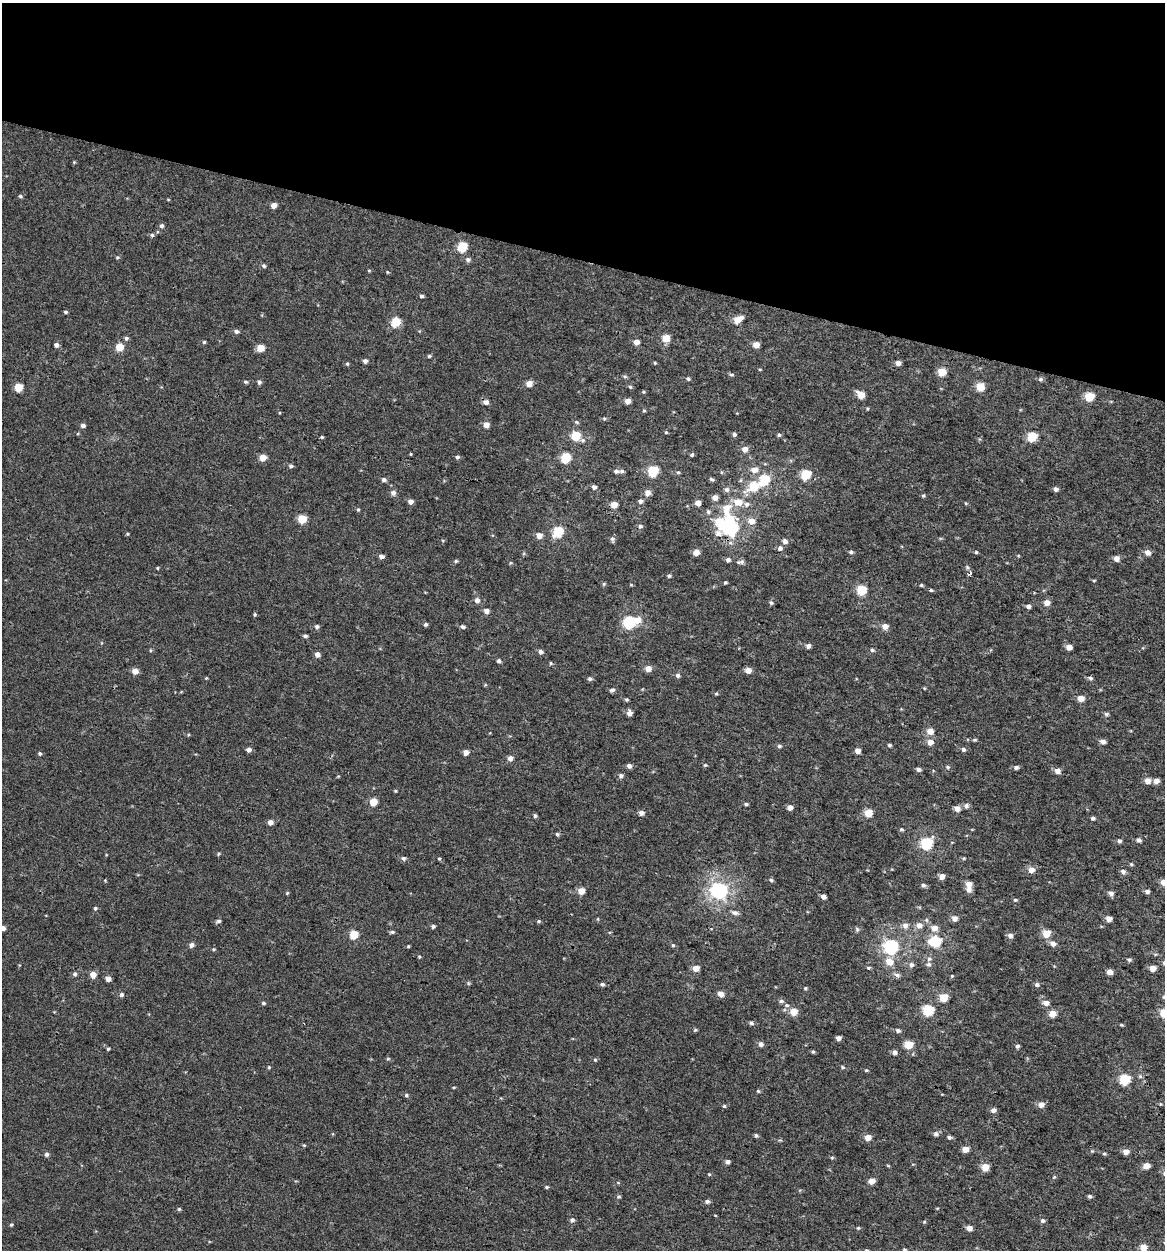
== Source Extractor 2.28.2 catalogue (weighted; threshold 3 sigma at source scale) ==
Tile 2 of 4 x 4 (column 2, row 1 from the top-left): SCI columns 1436-2598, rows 3767-5014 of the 5257 x 5027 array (HDU 1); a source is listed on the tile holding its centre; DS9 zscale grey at full resolution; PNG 1167 x 1252 px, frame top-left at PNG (2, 3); no overlay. Shown black and unused: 21% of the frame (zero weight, under 3 of 4 exposures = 4% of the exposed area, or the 3 px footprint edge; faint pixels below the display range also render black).
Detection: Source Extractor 2.28.2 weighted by HDU 2 'WHT'; one run over the whole footprint, this tile lists its part. Background -2.61e-04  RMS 0.0026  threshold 0.0118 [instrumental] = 3 sigma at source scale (4.5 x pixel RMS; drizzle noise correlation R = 1.50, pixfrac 1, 0.0396/0.0396 arcsec/px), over >= 5 px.
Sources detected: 312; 3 inside a brighter object's white glare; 1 cosmic-ray / hot-pixel residue — not listed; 4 inside a brighter listed object's ellipse — not listed separately; the other 304 listed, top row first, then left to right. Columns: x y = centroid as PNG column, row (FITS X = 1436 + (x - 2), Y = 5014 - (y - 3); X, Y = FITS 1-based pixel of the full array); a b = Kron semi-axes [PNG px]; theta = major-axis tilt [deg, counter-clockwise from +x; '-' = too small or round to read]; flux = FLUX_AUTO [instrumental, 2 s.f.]
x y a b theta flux
74 162 4 4 - 0.23
20 196 5 4 - 0.39
274 205 5 4 - 2
162 226 5 5 - 0.65
152 235 5 4 - 0.45
462 247 6 5 - 11
117 257 5 4 - 0.3
468 259 6 5 - 0.71
264 266 5 5 - 0.49
369 271 5 3 - 0.24
387 272 5 3 - 0.22
421 296 5 4 - 0.48
65 312 4 3 - 0.4
737 320 7 5 31 4.6
396 322 6 5 - 9.3
236 331 5 5 - 0.72
126 338 5 5 - 0.52
666 338 5 5 - 4.7
204 342 4 4 - 0.33
636 342 5 5 - 1.7
56 345 5 5 - 0.83
756 345 5 5 - 2.6
119 347 5 5 - 5.7
260 348 5 5 - 4.1
429 356 5 4 - 0.35
365 361 4 4 - 0.84
655 363 4 4 - 0.25
898 363 4 4 - 1.6
347 364 5 4 - 0.33
760 369 4 3 - 0.21
942 372 5 5 - 5.7
731 375 7 3 -8 0.35
625 376 6 4 -19 0.4
688 379 5 4 - 0.47
1040 379 6 6 - 0.54
245 382 5 4 - 0.39
259 382 5 5 - 0.61
529 384 5 5 - 2.2
18 387 5 5 - 6.6
630 387 5 4 - 0.34
980 387 5 5 - 6.8
861 395 6 5 - 3.9
1089 397 5 5 - 7.8
628 401 5 4 - 1.7
486 402 6 6 - 1.1
644 411 4 4 - 0.28
604 418 5 5 - 0.37
577 422 6 4 -21 0.38
83 425 5 5 - 0.71
486 425 5 5 - 1.9
666 432 4 4 - 0.28
734 434 5 4 - 0.55
779 435 5 4 - 0.43
575 436 5 5 - 8.9
322 437 4 4 - 0.29
1032 437 6 5 - 11
745 449 6 6 - 1.7
411 454 4 2 - 0.2
692 455 5 4 - 0.4
457 457 5 4 - 0.54
262 458 5 5 - 3.2
565 458 6 5 - 12
291 466 5 4 - 0.51
754 470 7 7 - 1.9
616 471 6 5 - 0.68
653 471 6 5 - 16
678 472 5 4 - 0.36
806 475 6 5 - 11
711 479 6 4 -29 0.48
384 480 5 5 - 0.74
764 480 6 5 - 12
754 486 8 6 31 8.9
594 487 5 5 - 0.9
1056 489 5 5 - 0.81
727 490 7 7 - 0.75
393 493 6 6 - 0.93
647 493 6 6 - 1.8
923 496 5 4 - 0.34
715 498 5 5 - 1.5
411 501 5 5 - 1.1
640 501 5 5 - 0.79
738 502 11 8 -5 3.3
698 503 5 5 - 1.7
614 505 5 5 - 2.7
726 508 13 10 80 3.6
358 510 5 4 - 0.29
708 512 6 5 - 0.46
302 519 5 5 - 6.4
751 521 6 6 - 2.2
640 526 6 5 - 0.56
732 528 7 6 - 25
558 532 6 5 - 14
539 536 6 5 - 1.7
612 539 8 5 -76 0.56
785 541 6 5 - 0.96
780 548 6 6 - 0.82
696 552 6 5 - 2
851 552 5 4 - 0.5
976 552 4 4 - 0.3
1147 552 6 5 - 1.6
381 556 6 4 -9 0.87
1116 558 5 5 - 1.6
728 560 5 5 - 0.72
456 561 5 4 - 0.38
740 562 12 5 9 0.69
510 563 5 3 - 0.24
157 568 4 3 - 0.22
970 573 6 4 44 0.58
669 576 5 4 - 0.45
1094 580 5 3 - 0.22
725 582 4 3 - 0.31
604 584 5 5 - 0.35
631 585 5 3 - 0.22
921 585 4 4 - 0.3
861 590 6 5 - 12
477 600 6 6 - 1.1
771 603 5 4 - 0.39
1047 603 6 5 - 1.9
1028 606 5 4 - 0.93
486 611 6 5 - 1.2
255 614 5 4 - 0.31
638 620 8 7 - 2.2
629 623 6 6 - 25
425 624 5 5 - 0.46
885 626 6 6 - 1.7
317 627 5 5 - 0.56
463 627 6 5 - 0.59
305 636 5 4 - 0.52
808 646 5 5 - 0.88
1069 647 5 5 - 1.9
872 650 6 4 -17 0.45
541 652 5 5 - 0.76
317 654 5 5 - 1.5
499 661 5 5 - 0.54
550 663 5 3 - 0.25
648 669 6 5 - 2
748 670 5 5 - 2.1
135 671 5 5 - 2
678 676 6 5 - 0.65
206 678 4 4 - 0.2
1090 678 7 4 -11 0.56
590 679 6 5 - 0.53
612 690 7 5 18 0.59
716 694 4 4 - 0.3
1080 698 5 5 - 2.4
626 699 4 4 - 0.39
630 713 5 5 - 1.4
1106 714 6 5 - 0.49
930 731 7 7 - 2
975 740 5 4 - 0.34
1103 741 6 5 - 1
930 742 6 6 - 2
890 745 5 4 - 0.39
779 746 5 4 - 0.48
963 749 5 5 - 0.55
249 750 5 5 - 1
857 751 5 5 - 1.5
466 752 5 5 - 1.4
40 753 5 4 - 0.38
510 758 5 5 - 1.2
705 765 5 5 - 0.32
629 766 5 5 - 0.85
948 767 6 4 -16 0.42
1016 767 6 5 - 0.65
918 769 6 5 - 0.67
1057 771 6 6 - 1.4
621 776 6 5 - 0.67
1147 781 6 6 - 1.8
1156 781 5 5 - 1.7
395 791 5 3 - 0.26
373 802 5 5 - 4.8
746 804 4 4 - 0.4
966 806 7 7 - 0.76
790 807 5 5 - 1.4
957 809 6 5 - 1.8
641 813 6 5 - 0.9
868 813 5 5 - 5.4
535 816 5 4 - 0.46
1093 818 4 4 - 0.57
270 822 5 5 - 1.4
901 829 5 4 - 0.35
557 834 5 4 - 0.42
1139 840 6 5 - 0.66
1119 841 6 5 - 0.54
926 844 6 6 - 23
218 854 5 3 - 0.27
403 858 6 6 - 0.58
439 859 5 3 - 0.26
1131 864 5 4 - 0.34
1031 870 7 6 - 1.8
1123 872 7 6 - 0.74
942 876 6 5 - 1.5
771 880 5 5 - 0.42
1164 882 5 5 - 2.1
969 884 6 6 - 2.1
923 885 6 5 - 0.56
581 891 5 5 - 3
719 891 7 7 - 72
1147 891 5 4 - 0.71
287 893 5 4 - 0.25
1111 893 6 5 - 0.94
823 896 5 4 - 1.2
1015 900 5 4 - 0.37
95 908 5 5 - 0.37
735 913 9 6 -12 0.91
955 918 5 5 - 1.8
1109 919 6 5 - 1.4
219 921 6 4 3 0.5
538 921 5 4 - 0.34
905 925 8 7 - 1.2
919 925 7 7 - 1.6
433 926 4 4 - 0.55
3 928 5 4 - 1.1
934 928 7 7 - 2
857 929 7 5 -70 0.42
392 932 6 4 0 0.41
1046 934 6 5 - 4.8
354 935 5 5 - 6.8
1010 936 7 6 - 0.89
935 941 7 6 - 17
1053 944 7 6 - 1.2
192 945 6 5 - 0.8
673 945 5 4 - 0.34
408 946 4 3 - 0.25
891 947 7 6 - 46
213 949 4 4 - 0.29
419 957 4 4 - 0.25
1129 960 6 4 -6 0.49
889 961 10 9 - 2.6
928 964 6 6 - 0.63
911 965 7 6 - 0.82
696 968 6 5 - 2.2
1153 968 5 5 - 2.1
1109 972 5 5 - 1.7
75 974 5 5 - 0.55
93 975 5 5 - 2.4
897 975 9 6 -27 0.76
952 976 4 4 - 0.27
108 979 5 4 - 1.4
468 983 6 3 -72 0.29
602 984 5 5 - 0.45
1037 985 6 6 - 0.6
805 988 5 4 - 0.3
121 994 6 5 - 0.59
721 994 7 6 - 1.5
943 997 6 5 - 4.9
781 1001 7 5 1 0.54
263 1003 6 4 -14 0.38
1046 1003 7 6 - 1.4
787 1005 7 5 -1 0.61
928 1010 6 6 - 16
794 1012 6 5 - 4
1164 1013 5 5 - 6.9
1052 1014 5 5 - 3.4
751 1023 6 5 - 0.52
1122 1025 5 3 - 0.27
695 1030 5 4 - 0.34
898 1030 6 5 - 0.61
838 1038 5 4 - 1
761 1044 5 5 - 0.91
909 1045 5 5 - 5.9
1017 1046 5 4 - 0.48
108 1049 4 4 - 0.32
813 1052 4 3 - 0.33
895 1052 5 5 - 0.9
388 1059 5 3 - 0.28
595 1060 5 4 - 0.3
269 1067 5 4 - 0.27
843 1067 5 4 - 0.35
866 1070 5 3 - 0.27
1125 1079 6 5 - 16
758 1091 5 5 - 0.33
406 1095 5 4 - 0.34
1160 1104 5 3 - 0.22
1041 1105 6 6 - 1.6
724 1106 5 5 - 0.32
993 1110 5 5 - 0.97
936 1134 6 6 - 0.71
756 1136 6 4 -74 0.43
868 1137 6 5 - 2.2
949 1137 6 5 - 0.54
965 1149 5 5 - 2.4
1126 1151 6 5 - 1.6
47 1154 6 5 - 0.64
1104 1154 5 4 - 0.33
832 1158 5 3 - 0.29
727 1162 5 4 - 0.81
1146 1166 5 5 - 2.7
985 1167 5 5 - 4.8
709 1174 4 4 - 0.25
1054 1177 6 4 45 0.29
871 1181 5 5 - 2.1
547 1187 4 4 - 0.32
1090 1196 5 5 - 0.53
619 1197 6 4 18 0.33
707 1201 6 5 - 0.58
179 1209 4 4 - 0.32
572 1220 6 5 - 0.66
1043 1221 6 5 - 0.54
11 1225 4 4 - 0.3
858 1228 5 5 - 0.3
969 1228 5 5 - 1.6
1143 1248 5 5 - 3.4
904 1250 4 3 - 0.29
Overlapping masked pixels (flux is a lower limit): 1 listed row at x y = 732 528
Isophote crosses this tile's border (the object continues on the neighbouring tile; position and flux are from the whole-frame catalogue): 5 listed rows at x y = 1164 882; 3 928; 1164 1013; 1143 1248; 904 1250